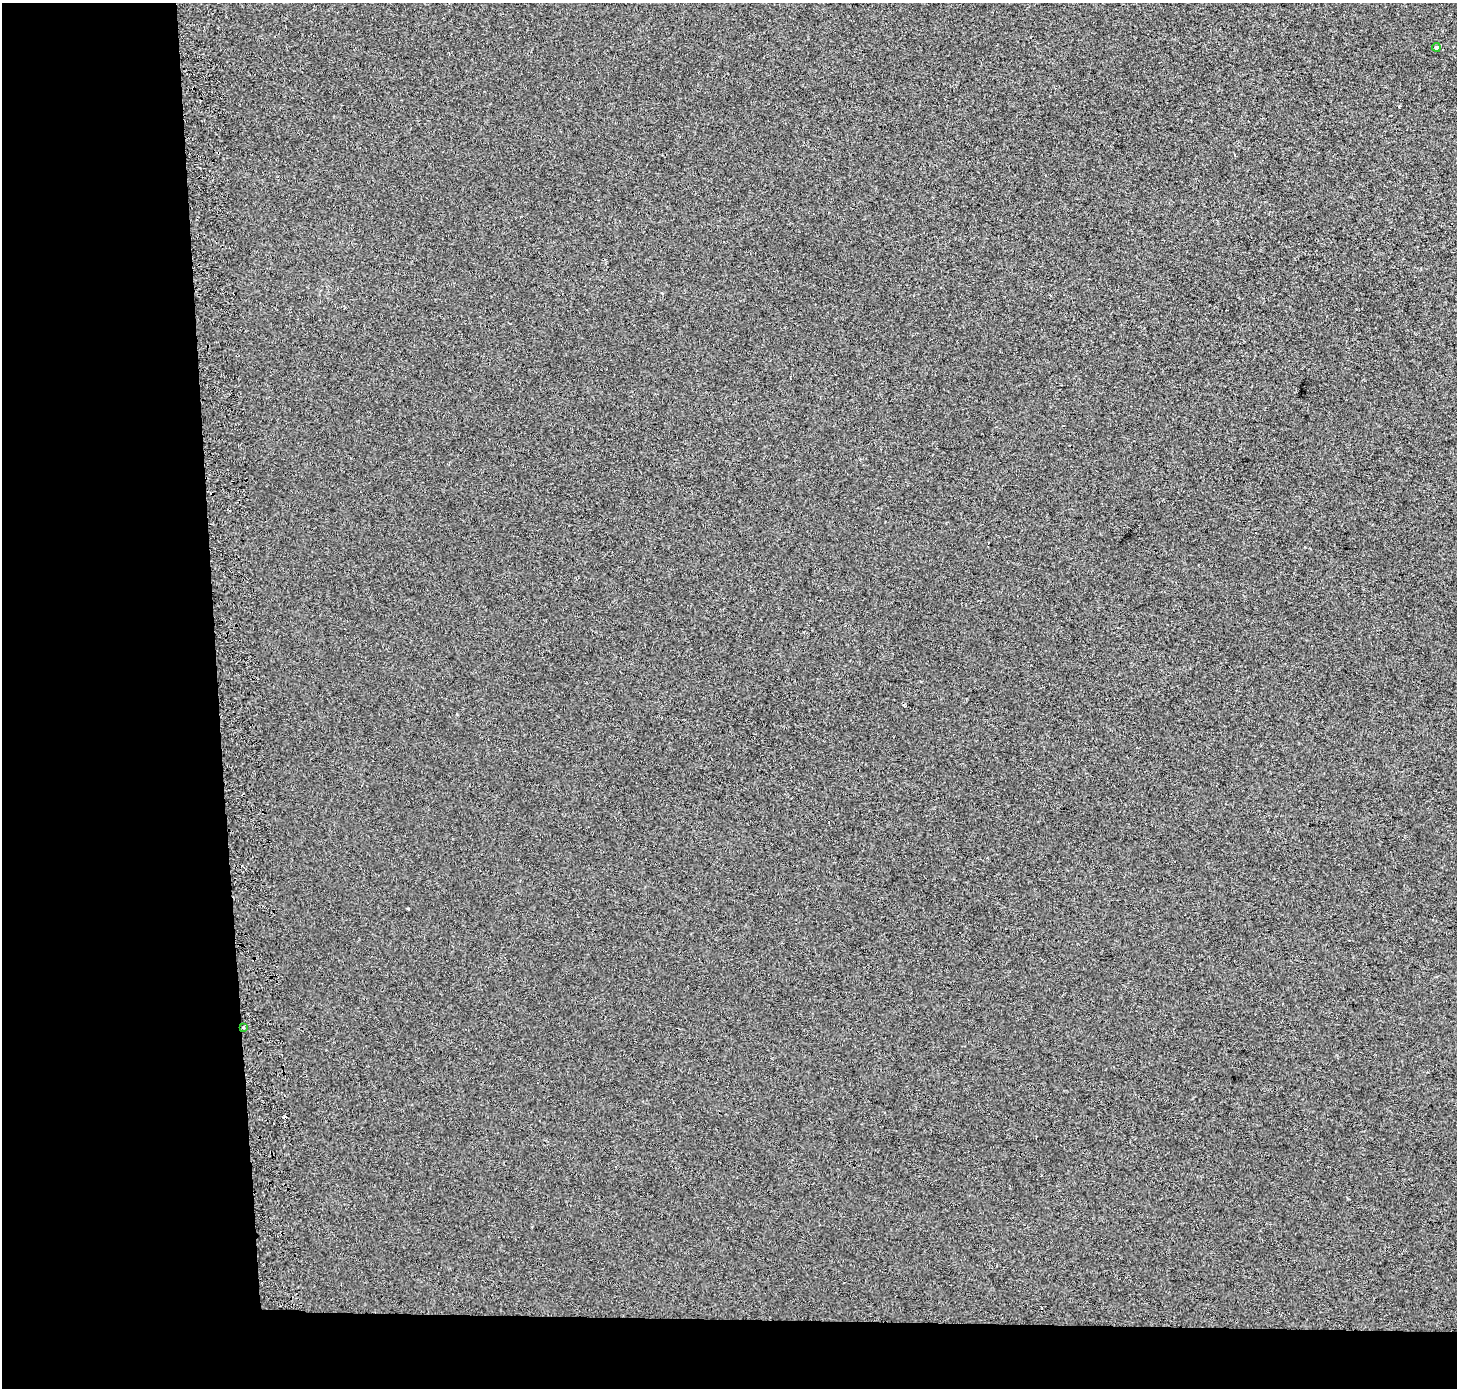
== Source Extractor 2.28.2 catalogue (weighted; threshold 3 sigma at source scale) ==
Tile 7 of 3 x 3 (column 1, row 3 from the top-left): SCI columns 73-1527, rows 1-1386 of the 4510 x 4167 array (HDU 1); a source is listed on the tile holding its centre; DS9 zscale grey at full resolution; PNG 1459 x 1390 px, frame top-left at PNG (2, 3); each listed source drawn as its Kron ellipse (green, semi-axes under 4 px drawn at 4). Shown black and unused: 19% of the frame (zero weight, under 2 of 3 exposures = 2% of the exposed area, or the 3 px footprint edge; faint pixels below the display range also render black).
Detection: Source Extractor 2.28.2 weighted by HDU 2 'WHT'; one run over the whole footprint, this tile lists its part. Background 6.88e-04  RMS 0.0071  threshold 0.0321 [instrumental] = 3 sigma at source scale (4.5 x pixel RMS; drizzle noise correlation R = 1.50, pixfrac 1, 0.0396/0.0396 arcsec/px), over >= 5 px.
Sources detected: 3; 1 cosmic-ray / hot-pixel residue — neither listed nor drawn; the other 2 listed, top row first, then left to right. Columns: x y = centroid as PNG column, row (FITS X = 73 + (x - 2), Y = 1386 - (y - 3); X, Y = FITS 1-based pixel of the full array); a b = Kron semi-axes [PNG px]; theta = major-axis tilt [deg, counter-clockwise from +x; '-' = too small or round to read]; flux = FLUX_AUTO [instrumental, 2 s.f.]
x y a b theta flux
1436 47 4 3 - 6.1
244 1027 3 3 - 2.1
Overlapping masked pixels (flux is a lower limit): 1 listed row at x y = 244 1027